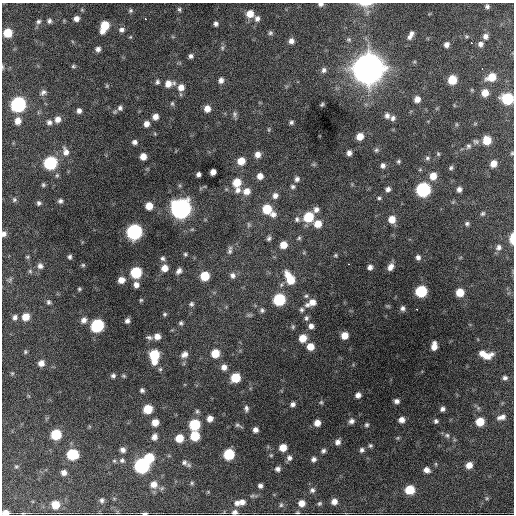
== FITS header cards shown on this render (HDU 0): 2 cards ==
NAXIS1  =                  512 / Axis length
NAXIS2  =                  512 / Axis length

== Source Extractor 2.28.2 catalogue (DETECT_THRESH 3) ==
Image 512 x 512 px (HDU 0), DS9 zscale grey, 1 PNG px = 1 image px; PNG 516 x 516 px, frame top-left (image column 1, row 512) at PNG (2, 3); no overlay
Background 1800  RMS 41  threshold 122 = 3 sigma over >= 5 px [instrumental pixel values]
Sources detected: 246; all 246 listed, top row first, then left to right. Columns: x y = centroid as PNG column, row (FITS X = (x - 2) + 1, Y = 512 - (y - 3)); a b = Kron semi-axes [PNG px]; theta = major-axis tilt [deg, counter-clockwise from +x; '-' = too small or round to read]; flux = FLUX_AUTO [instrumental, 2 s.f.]
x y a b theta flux
321 4 6 4 5 8.0e+03
365 4 19 6 1 1.9e+04
487 6 5 5 - 6.3e+03
179 9 6 5 - 4.8e+03
82 10 6 4 -18 2.8e+03
131 10 6 6 - 4.8e+03
250 14 7 7 - 3.2e+04
76 19 5 5 - 1.4e+04
146 19 3 2 - 3.2e+03
257 19 8 7 - 1.1e+04
38 21 7 6 - 6.7e+03
49 21 6 6 - 7.0e+03
216 24 5 4 - 7.4e+03
104 26 10 6 67 6.5e+04
122 30 7 6 - 9.4e+03
8 33 7 7 - 5.7e+04
270 33 6 5 - 5.4e+03
411 35 9 4 64 1.2e+04
485 36 7 7 - 1.1e+04
130 37 5 4 - 2.5e+03
291 41 6 6 - 1.3e+04
472 43 2 2 - 2.1e+03
446 44 5 5 - 1.1e+04
480 44 7 6 - 1.1e+04
222 48 6 5 - 5.1e+03
98 49 6 5 - 1.0e+04
191 56 5 5 - 7.4e+03
73 66 6 5 - 4.2e+03
2 67 6 3 -89 3.4e+03
482 68 3 2 - 2.6e+03
368 69 13 12 - 4.9e+06
324 70 7 7 - 8.6e+03
491 77 9 7 23 4.9e+04
221 80 7 6 - 1.1e+04
452 80 7 6 - 5.8e+04
157 82 7 6 - 6.1e+03
169 84 11 8 11 2.5e+04
107 86 5 5 - 3.6e+03
181 87 8 8 - 2.1e+04
43 92 9 6 37 9.1e+03
485 93 7 7 - 2.7e+04
417 99 6 6 - 1.7e+04
507 99 8 7 - 1.6e+05
172 103 6 5 - 4.4e+03
18 104 8 8 - 4.7e+05
322 104 5 3 - 4.0e+03
120 108 7 7 - 8.9e+03
207 108 7 6 - 2.1e+04
79 111 6 5 - 1.0e+04
235 114 9 6 -90 7.2e+03
387 115 7 6 - 9.7e+03
155 117 6 6 - 1.6e+04
393 118 7 6 - 8.5e+03
58 119 7 7 - 1.7e+04
18 121 7 6 - 2.1e+04
49 122 7 7 - 1.0e+04
291 122 5 5 - 5.9e+03
146 124 7 6 - 1.5e+04
456 124 6 3 -72 2.9e+03
269 129 7 3 -82 3.4e+03
360 136 7 6 - 3.0e+04
487 140 7 7 - 5.1e+04
476 141 8 7 - 7.1e+03
134 142 6 5 - 8.7e+03
468 146 8 6 75 7.2e+03
376 150 7 5 3 5.3e+03
66 152 12 8 -71 1.9e+04
349 153 5 4 - 1.1e+04
512 153 5 5 - 3.4e+03
258 154 7 6 - 1.8e+04
438 154 5 4 - 3.5e+03
143 156 6 5 - 2.4e+04
427 158 6 5 - 5.3e+03
241 161 7 7 - 3.6e+04
398 161 5 5 - 4.2e+03
50 163 8 7 - 2.7e+05
493 164 7 6 - 2.4e+04
383 166 6 5 - 9.5e+03
451 168 6 5 - 5.1e+03
213 172 5 5 - 1.6e+04
198 174 4 4 - 8.3e+03
260 176 7 7 - 1.8e+04
433 176 8 7 - 3.1e+04
297 179 7 6 - 9.4e+03
237 182 9 8 - 4.5e+04
43 185 5 5 - 4.2e+03
293 187 6 6 - 6.5e+03
388 189 6 5 - 9.4e+03
423 189 8 7 - 4.0e+05
459 189 5 5 - 9.8e+03
238 190 9 8 - 1.4e+04
247 191 8 8 - 2.5e+04
275 196 8 7 - 1.3e+04
379 198 6 4 0 4.4e+03
14 200 6 5 - 4.6e+03
60 201 6 5 - 6.9e+03
39 203 5 5 - 5.9e+03
149 206 6 6 - 3.3e+04
181 209 9 9 - 1.6e+06
267 209 8 7 - 7.5e+04
316 209 8 7 - 1.2e+04
483 213 6 5 - 4.7e+03
273 214 8 7 - 1.4e+04
308 217 8 7 - 9.8e+04
297 219 8 7 - 8.3e+03
392 219 7 7 - 3.1e+04
318 224 8 7 - 3.3e+04
467 224 6 5 - 6.0e+03
249 225 8 5 -84 5.3e+03
134 232 8 8 - 5.5e+05
4 234 6 5 - 9.9e+03
269 238 7 5 71 6.3e+03
299 238 5 5 - 4.5e+03
512 238 10 4 89 3.2e+04
283 245 7 6 - 3.0e+04
499 247 8 7 - 1.0e+04
230 250 12 6 82 9.0e+03
185 254 5 4 - 4.3e+03
335 255 6 4 2 3.6e+03
27 257 5 4 - 3.3e+03
70 257 5 4 - 5.9e+03
418 257 5 5 - 8.8e+03
163 258 7 6 - 6.9e+03
349 264 3 2 - 2.6e+03
83 265 5 5 - 3.9e+03
40 266 7 7 - 1.0e+04
370 267 5 5 - 1.1e+04
390 267 9 6 60 1.6e+04
164 268 7 7 - 2.4e+04
30 271 6 5 - 4.0e+03
179 271 8 6 55 1.1e+04
136 272 7 7 - 1.5e+05
233 275 8 7 - 1.1e+04
205 276 7 6 - 7.0e+04
290 278 14 7 -60 6.4e+04
10 280 8 3 59 4.7e+03
121 280 7 6 - 2.2e+04
136 285 6 6 - 1.4e+04
79 289 4 4 - 3.7e+03
421 291 7 7 - 1.7e+05
460 292 6 6 - 4.3e+04
306 296 6 5 - 4.8e+03
141 300 5 5 - 3.5e+03
279 300 7 7 - 1.8e+05
48 302 6 5 - 5.9e+03
312 302 8 7 - 2.0e+04
191 304 6 6 - 6.2e+03
307 305 9 6 15 1.1e+04
402 308 7 6 - 8.1e+03
416 309 3 2 - 3.5e+03
262 310 6 6 - 5.8e+03
301 310 6 6 - 6.0e+03
165 314 6 5 - 4.5e+03
15 317 8 6 70 9.3e+03
25 317 7 7 - 3.2e+04
306 318 7 6 - 6.7e+03
84 320 8 6 53 1.3e+04
127 321 5 4 - 8.9e+03
181 323 5 5 - 5.3e+03
97 325 8 7 - 2.7e+05
311 326 7 6 - 1.2e+04
293 327 6 5 - 4.1e+03
345 335 6 6 - 3.0e+04
157 336 6 6 - 1.9e+04
149 337 9 5 -13 6.7e+03
303 338 7 7 - 3.6e+04
434 346 8 5 84 2.3e+04
310 347 7 7 - 3.2e+04
25 352 6 5 - 4.3e+03
215 353 7 7 - 4.8e+04
482 353 7 6 - 1.6e+04
184 354 9 7 37 1.4e+04
154 356 12 7 90 1.2e+05
486 356 13 6 15 2.9e+04
41 363 7 6 - 1.8e+04
224 367 7 7 - 1.4e+04
12 373 5 5 - 3.5e+03
113 376 6 5 - 6.5e+03
124 376 6 5 - 3.7e+03
235 378 7 6 - 8.0e+04
505 378 6 5 - 7.6e+03
142 390 5 4 - 6.6e+03
358 395 5 5 - 1.3e+04
397 401 5 4 - 9.1e+03
321 402 6 5 - 4.2e+03
293 404 5 5 - 8.9e+03
246 408 8 5 -81 7.6e+03
148 409 7 6 - 6.7e+04
442 409 5 5 - 8.5e+03
197 411 7 6 - 5.4e+03
501 417 11 6 15 1.5e+04
210 418 6 5 - 1.7e+04
401 420 5 5 - 1.6e+04
351 421 7 6 - 1.0e+04
436 421 5 5 - 5.9e+03
155 422 7 6 - 2.7e+04
480 422 7 6 - 4.9e+04
317 423 6 5 - 2.2e+04
195 424 7 7 - 1.3e+05
238 425 10 4 -23 5.4e+03
367 425 6 5 - 4.9e+03
255 430 5 5 - 1.1e+04
56 434 7 7 - 1.1e+05
447 435 7 6 - 6.8e+03
195 436 7 7 - 8.0e+04
154 437 7 6 - 1.5e+04
179 438 7 7 - 4.8e+04
338 442 7 6 - 1.2e+04
370 445 5 5 - 4.6e+03
283 448 6 6 - 3.5e+04
123 450 6 6 - 1.2e+04
362 450 6 6 - 7.4e+03
323 451 5 5 - 6.8e+03
72 454 8 7 - 1.4e+05
229 454 7 7 - 1.3e+05
149 458 7 7 - 8.0e+04
289 458 7 7 - 9.7e+03
314 459 6 6 - 8.5e+03
122 460 7 7 - 7.5e+03
114 461 5 4 - 3.9e+03
184 462 9 8 - 9.6e+03
469 465 7 6 - 2.2e+04
16 466 5 5 - 3.7e+03
142 466 8 8 - 5.1e+05
278 469 6 5 - 9.3e+03
427 470 7 6 - 1.6e+04
64 473 6 5 - 1.3e+04
192 483 5 4 - 4.1e+03
154 484 9 9 - 2.3e+04
260 486 5 5 - 8.1e+03
312 490 7 6 - 7.9e+03
410 490 7 7 - 7.1e+04
253 496 11 4 -2 6.6e+03
487 498 5 5 - 3.7e+03
102 500 6 6 - 7.1e+03
334 501 6 5 - 1.7e+04
242 502 8 8 - 1.6e+04
237 503 8 7 - 1.3e+04
302 503 6 6 - 2.2e+04
319 503 6 6 - 4.8e+03
55 505 7 7 - 4.1e+04
281 505 7 5 86 5.5e+03
235 512 8 6 0 1.1e+04
5 513 6 4 1 2.7e+04
145 513 5 2 - 5.3e+03
297 513 6 3 0 3.3e+03
At the frame edge (FLAGS 8, measured only in part): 10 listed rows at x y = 321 4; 365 4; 2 67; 507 99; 512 153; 4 234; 512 238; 235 512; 5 513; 145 513